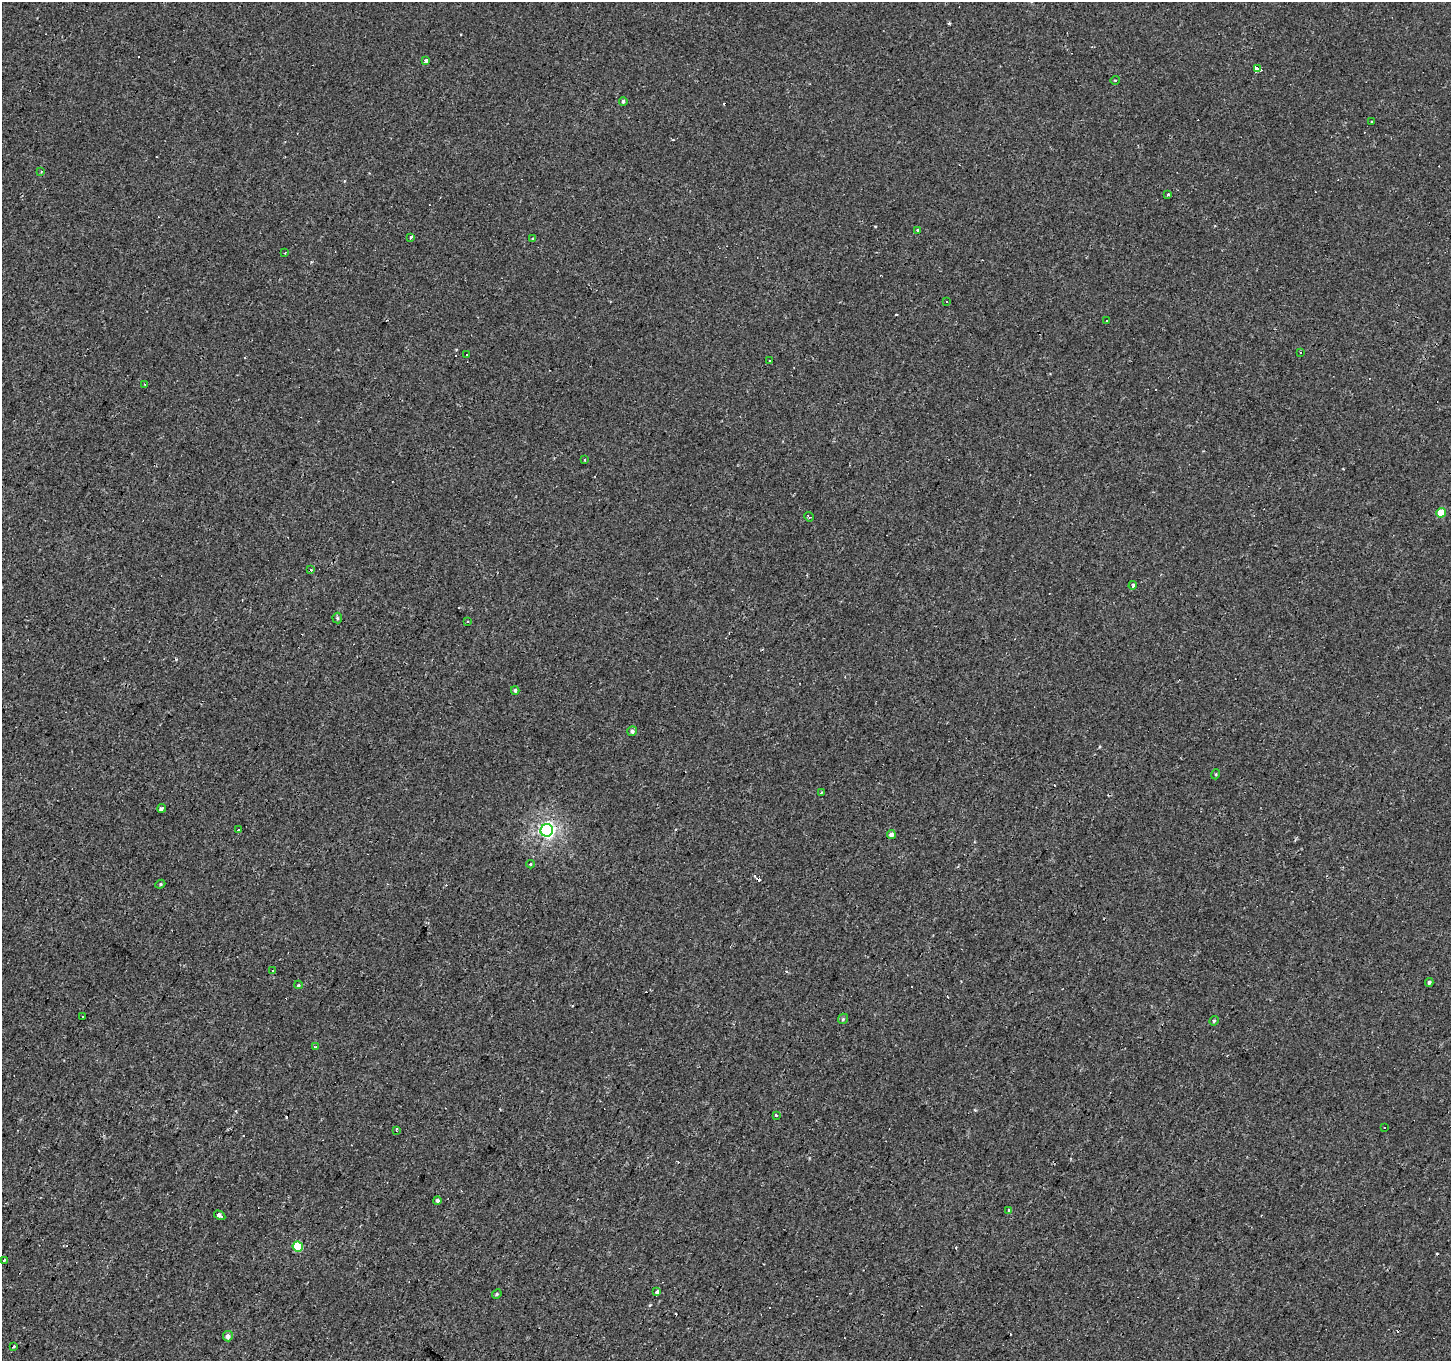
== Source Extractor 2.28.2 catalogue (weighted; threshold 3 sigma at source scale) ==
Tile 7 of 4 x 4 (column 3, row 2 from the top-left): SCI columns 2898-4346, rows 2976-4334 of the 5794 x 5883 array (HDU 1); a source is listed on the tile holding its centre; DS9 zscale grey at full resolution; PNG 1453 x 1363 px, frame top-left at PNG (2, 2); each listed source drawn as its Kron ellipse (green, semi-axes under 4 px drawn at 4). Shown black and unused: <1% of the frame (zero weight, under 2 of 3 exposures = <1% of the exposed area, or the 3 px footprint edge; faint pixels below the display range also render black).
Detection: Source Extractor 2.28.2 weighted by HDU 2 'WHT'; one run over the whole footprint, this tile lists its part. Background -8.71e-05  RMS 0.0051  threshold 0.023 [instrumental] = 3 sigma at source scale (4.5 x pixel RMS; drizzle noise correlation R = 1.50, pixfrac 1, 0.0396/0.0396 arcsec/px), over >= 5 px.
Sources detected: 82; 29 cosmic-ray / hot-pixel residue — neither listed nor drawn; the other 53 listed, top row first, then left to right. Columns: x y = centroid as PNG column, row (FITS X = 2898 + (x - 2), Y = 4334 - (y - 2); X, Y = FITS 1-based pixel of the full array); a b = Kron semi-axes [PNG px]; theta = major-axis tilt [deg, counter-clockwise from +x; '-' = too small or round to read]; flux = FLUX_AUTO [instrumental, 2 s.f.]
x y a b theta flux
426 60 4 3 - 1.5
1257 69 4 3 - 360
1115 80 5 3 - 0.38
623 101 4 3 - 0.97
1372 122 3 2 - 0.61
41 171 3 3 - 0.65
1167 194 4 4 - 0.79
918 230 4 3 - 1.6
411 238 3 3 - 2.3
533 239 4 3 - 0.57
285 253 3 2 - 0.89
947 301 3 3 - 1.1
1106 321 3 3 - 2.6
1301 352 3 3 - 3.6
467 355 3 3 - 1.2
770 361 2 2 - 0.45
144 384 3 2 - 0.47
585 460 3 2 - 0.61
1441 513 5 4 - 8.4
809 517 5 3 - 0.58
311 570 3 3 - 3.1
1133 585 4 3 - 2.7
337 618 5 5 - 0.71
468 621 3 3 - 1
515 690 4 3 - 0.99
632 731 5 4 - 1.4
1216 774 5 3 - 0.47
821 792 4 3 - 1.4
162 808 4 3 - 5.3
238 829 3 3 - 2.6
547 830 6 6 - 130
891 835 4 4 - 2.3
530 864 4 4 - 0.64
160 884 5 4 - 0.6
273 970 3 2 - 0.92
1429 982 4 4 - 0.94
298 985 4 3 - 0.58
82 1017 3 2 - 0.71
843 1019 5 4 - 0.7
1214 1021 5 4 - 0.61
315 1047 4 3 - 1.3
776 1115 3 3 - 1.2
1384 1128 3 3 - 6.4
396 1130 4 2 - 1.1
437 1200 4 4 - 1.3
1009 1211 3 3 - 3
220 1215 6 4 -32 4.6
298 1246 5 5 - 16
4 1260 3 3 - 2
657 1292 4 3 - 3.1
497 1294 5 4 - 0.59
228 1336 5 5 - 2.3
13 1346 3 3 - 2